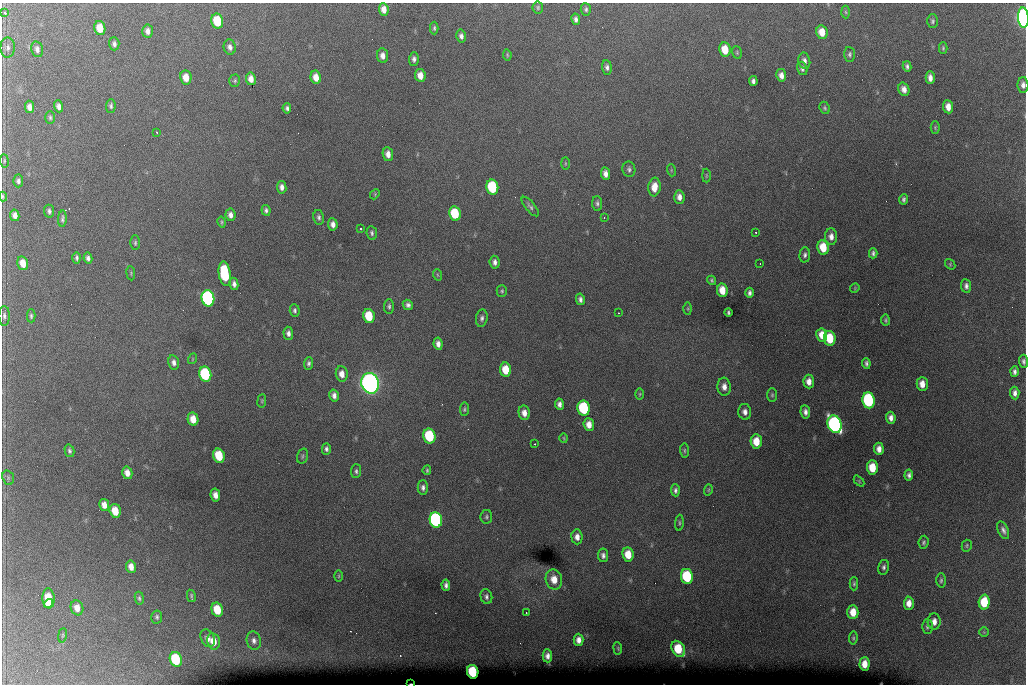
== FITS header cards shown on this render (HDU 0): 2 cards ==
NAXIS1  =                 1024 /fastest changing axis
NAXIS2  =                  682 /next to fastest changing axis

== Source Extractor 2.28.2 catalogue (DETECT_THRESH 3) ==
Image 1024 x 682 px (HDU 0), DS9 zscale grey, 1 PNG px = 1 image px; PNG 1028 x 686 px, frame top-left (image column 1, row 682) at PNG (2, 3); each listed source drawn as its Kron ellipse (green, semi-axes under 4 px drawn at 4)
Background 6370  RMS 52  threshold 157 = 3 sigma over >= 5 px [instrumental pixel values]
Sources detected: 213; all 213 listed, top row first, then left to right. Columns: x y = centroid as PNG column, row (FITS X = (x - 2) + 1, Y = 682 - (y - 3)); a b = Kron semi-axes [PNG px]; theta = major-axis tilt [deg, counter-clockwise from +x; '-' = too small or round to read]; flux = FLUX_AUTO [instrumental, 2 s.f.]
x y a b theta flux
538 7 6 5 - 6.6e+03
384 9 6 5 - 2.6e+04
586 9 6 5 - 7.7e+03
5 12 3 3 - 1.1e+04
846 12 6 4 -87 5.4e+03
1023 18 10 5 -86 1.6e+06
576 19 6 4 -80 1.1e+04
217 21 7 6 - 1.4e+05
932 21 7 5 89 7.3e+03
100 28 7 5 -79 5.3e+04
434 28 6 4 -90 5.9e+03
147 31 7 5 -84 1.7e+04
822 32 7 5 -80 4.7e+04
461 36 6 5 - 1.3e+04
114 44 6 5 - 1.0e+04
230 47 7 6 - 1.4e+04
8 48 10 7 -89 1.3e+04
943 48 5 4 - 5.1e+03
37 49 8 5 -77 1.4e+04
725 50 7 5 -80 6.9e+04
737 52 6 5 - 5.6e+03
850 54 7 5 -88 8.0e+03
507 55 6 3 -82 4.7e+03
382 56 7 5 -83 2.0e+04
414 59 6 5 - 1.1e+04
804 61 8 6 -78 1.5e+04
907 66 5 4 - 9.0e+03
607 67 7 5 -83 1.1e+04
802 68 7 5 -73 9.5e+03
420 75 6 5 - 3.2e+04
781 75 6 5 - 2.0e+04
186 77 7 5 -83 4.0e+04
316 77 7 5 -78 3.6e+04
930 78 6 4 -88 2.0e+04
251 79 6 5 - 2.5e+04
235 81 6 5 - 6.2e+03
753 81 5 4 - 1.1e+04
1023 85 8 5 -88 1.6e+04
904 89 7 5 -71 1.9e+04
59 106 6 4 -71 1.5e+04
111 106 7 5 89 7.6e+03
30 107 6 4 -81 2.0e+04
948 107 6 5 - 2.8e+04
287 108 5 4 - 8.7e+03
825 108 6 5 - 6.0e+03
50 117 6 5 - 6.7e+03
935 127 6 4 -90 4.7e+03
157 132 3 2 - 3.3e+03
388 154 7 5 -81 2.2e+04
4 161 7 3 -83 4.4e+03
565 163 6 3 -90 4.2e+03
629 169 7 6 - 9.4e+03
671 170 6 4 -72 4.1e+03
605 174 6 4 -83 1.9e+04
706 176 7 3 90 3.8e+03
18 181 6 5 - 9.5e+03
282 187 6 5 - 1.6e+04
492 187 7 6 - 2.8e+05
654 187 9 6 83 4.3e+04
375 194 5 4 - 4.1e+03
3 196 5 3 - 4.8e+03
679 197 7 5 -85 2.0e+04
904 199 5 3 - 8.2e+03
597 203 7 5 -86 8.4e+03
530 207 12 5 -50 1.0e+04
266 210 5 4 - 9.3e+03
49 211 6 5 - 9.6e+03
455 213 7 6 - 1.6e+05
15 215 6 4 -78 1.8e+04
230 215 6 5 - 1.7e+04
319 217 7 5 -78 9.7e+03
604 218 3 3 - 3.6e+03
62 219 8 4 86 8.0e+03
222 222 6 3 -78 4.5e+03
333 224 6 5 - 1.8e+04
361 229 3 3 - 3.7e+03
756 232 3 2 - 4.2e+03
372 233 7 5 -83 8.3e+03
831 237 8 6 -86 2.2e+04
135 243 7 5 89 6.5e+03
823 247 7 5 -81 7.8e+04
873 253 5 3 - 8.5e+03
805 255 7 5 85 1.0e+04
77 258 6 4 -89 7.4e+03
88 258 5 4 - 1.1e+04
495 262 6 5 - 1.3e+04
23 263 7 5 -75 3.8e+04
760 264 2 2 - 1.9e+03
950 264 6 4 -49 4.5e+03
131 273 7 3 -83 3.8e+03
225 274 12 6 -82 2.6e+05
438 275 6 3 -69 4.3e+03
711 280 5 4 - 5.5e+03
234 284 6 4 -79 1.3e+04
966 286 7 5 -83 1.2e+04
855 288 5 4 - 3.5e+03
722 290 7 5 -81 4.8e+04
502 291 6 5 - 5.7e+03
749 293 5 4 - 1.1e+04
208 298 8 6 -78 1.1e+06
580 299 6 4 -78 1.1e+04
408 305 5 5 - 1.1e+04
389 306 7 5 88 7.7e+03
688 309 6 3 -90 3.9e+03
295 310 6 5 - 8.2e+03
728 312 4 3 - 5.7e+03
619 313 3 2 - 2.4e+03
4 316 10 5 90 1.0e+04
31 316 6 4 -89 6.5e+03
369 316 7 5 -79 1.1e+05
482 318 9 5 81 1.1e+04
885 320 5 4 - 5.6e+03
288 333 6 5 - 1.4e+04
822 335 6 5 - 4.1e+04
830 338 7 6 - 1.2e+05
438 344 6 4 -81 1.7e+04
192 359 5 3 - 3.1e+03
1023 361 7 4 -88 9.2e+03
174 362 7 5 -79 1.5e+04
309 363 6 4 88 8.1e+03
866 363 5 3 - 8.6e+03
506 370 7 5 -83 7.6e+04
1015 372 5 4 - 1.0e+04
205 374 7 6 - 3.3e+05
342 374 8 6 -83 2.7e+04
809 381 7 5 -84 2.7e+04
370 383 10 8 -75 2.8e+06
922 384 7 5 90 3.4e+04
724 387 9 6 -86 2.4e+04
1015 393 6 4 -86 1.4e+04
640 394 5 3 - 3.8e+03
334 395 6 4 -76 1.5e+04
772 395 7 5 89 6.5e+03
868 400 8 6 -82 4.8e+05
262 401 7 3 82 4.2e+03
559 404 5 4 - 1.4e+04
584 408 7 6 - 3.2e+05
464 409 7 4 83 6.1e+03
745 412 8 6 -80 1.7e+04
805 412 7 4 -82 1.4e+04
524 413 7 5 -78 2.4e+04
891 418 6 4 -86 1.7e+04
193 419 7 5 -78 4.3e+04
589 424 6 5 - 3.0e+04
835 424 9 6 -72 1.3e+06
429 436 7 6 - 2.6e+05
564 438 5 3 - 3.1e+03
756 441 7 5 -85 6.2e+04
535 444 3 2 - 7.4e+03
326 449 6 4 89 9.5e+03
879 449 6 4 -85 2.2e+04
684 450 7 4 -85 5.7e+03
69 451 6 4 -76 7.5e+03
219 456 7 5 -75 1.2e+05
302 456 8 5 73 7.0e+03
872 467 7 5 -86 7.7e+04
427 470 5 3 - 4.7e+03
356 471 7 5 86 7.7e+03
127 473 6 5 - 2.4e+04
909 475 5 4 - 1.1e+04
8 478 7 5 -71 8.5e+03
859 481 6 4 -47 4.1e+03
423 488 7 5 -89 1.2e+04
675 490 6 4 -86 9.3e+03
708 490 6 4 73 4.2e+03
215 495 6 4 -79 2.3e+04
104 505 6 5 - 2.6e+04
115 511 7 5 -75 6.6e+04
486 517 7 6 - 7.5e+03
436 520 8 6 -79 8.6e+05
679 523 8 3 86 5.4e+03
1003 530 9 5 -66 1.3e+04
577 537 7 5 -86 2.2e+04
923 542 6 5 - 7.3e+03
967 546 6 5 - 5.1e+03
628 554 7 5 -83 6.1e+04
603 555 7 5 -83 1.3e+04
131 567 6 5 - 2.6e+04
884 567 7 5 78 9.6e+03
339 576 5 3 - 3.9e+03
687 576 7 6 - 2.4e+05
554 580 10 8 -78 4.6e+04
941 580 7 4 87 7.4e+03
854 584 7 4 89 6.5e+03
446 585 5 4 - 1.1e+04
191 596 6 3 -78 5.2e+03
486 597 7 6 - 1.1e+04
49 598 10 6 -87 1.0e+05
139 598 6 4 -81 7.0e+03
984 602 7 5 87 1.3e+05
909 603 6 5 - 2.9e+04
49 604 5 4 - 3.0e+04
77 608 7 6 - 3.2e+04
217 610 7 5 -74 9.1e+04
853 612 7 5 90 5.3e+04
526 613 2 2 - 2.5e+03
157 617 6 5 - 7.7e+03
934 622 8 6 87 2.3e+04
927 627 7 5 90 8.0e+03
984 632 5 5 - 4.3e+03
62 635 7 3 81 4.7e+03
208 638 9 6 -62 1.9e+04
853 638 6 4 82 5.9e+03
254 640 9 7 -75 1.6e+04
579 640 6 5 - 2.1e+04
214 641 8 6 -78 4.1e+04
618 648 6 3 -82 3.4e+03
678 649 8 6 -60 1.2e+05
547 656 6 5 - 1.7e+04
176 659 7 6 - 2.5e+05
864 664 7 5 87 3.9e+04
473 672 7 5 -78 2.1e+05
411 684 3 2 - 2.7e+03
At the frame edge (FLAGS 8, measured only in part): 5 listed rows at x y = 1023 18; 1023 85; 3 196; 1023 361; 411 684

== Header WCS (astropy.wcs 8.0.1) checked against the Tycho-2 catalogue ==
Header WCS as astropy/WCSLIB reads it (CRVAL/CRPIX/CD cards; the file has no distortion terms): RA---TAN/DEC--TAN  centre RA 07:06:07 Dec +31:10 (106.53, +31.16 deg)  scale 1.43 arcsec/px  FOV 24.4' x 16.3'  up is -93 deg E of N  parity flipped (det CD > 0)
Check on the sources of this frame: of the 60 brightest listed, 10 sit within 2.1 arcsec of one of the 14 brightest Tycho-2 stars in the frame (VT <= 12.35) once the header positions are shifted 0.42 arcsec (0.42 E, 0.02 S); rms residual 0.91 arcsec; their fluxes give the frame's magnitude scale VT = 25.53 - 2.5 log10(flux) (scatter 0.26 mag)
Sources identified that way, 10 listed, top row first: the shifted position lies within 2.1 arcsec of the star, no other Tycho-2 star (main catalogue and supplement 1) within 4.2 arcsec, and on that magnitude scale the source's flux lands within +1.5 / -3 mag of the star's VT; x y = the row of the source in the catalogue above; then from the Tycho-2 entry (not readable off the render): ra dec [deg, ICRS J2000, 3 dp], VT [Tycho-2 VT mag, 2 dp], TYC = Tycho-2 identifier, HIP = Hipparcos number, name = IAU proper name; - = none
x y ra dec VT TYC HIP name
1023 18 106.369 +31.359 8.79 2438-636-1 - -
492 187 106.458 +31.151 12.35 2438-728-1 - -
208 298 106.516 +31.041 10.39 2438-398-1 - -
205 374 106.551 +31.041 11.84 2438-663-1 - -
370 383 106.552 +31.106 9.20 2438-180-1 - -
868 400 106.550 +31.305 11.61 2438-184-1 - -
584 408 106.559 +31.192 11.79 2438-1039-1 - -
835 424 106.562 +31.292 10.01 2438-106-1 - -
436 520 106.614 +31.135 11.36 2438-550-1 - -
473 672 106.684 +31.152 11.76 2438-931-1 - -